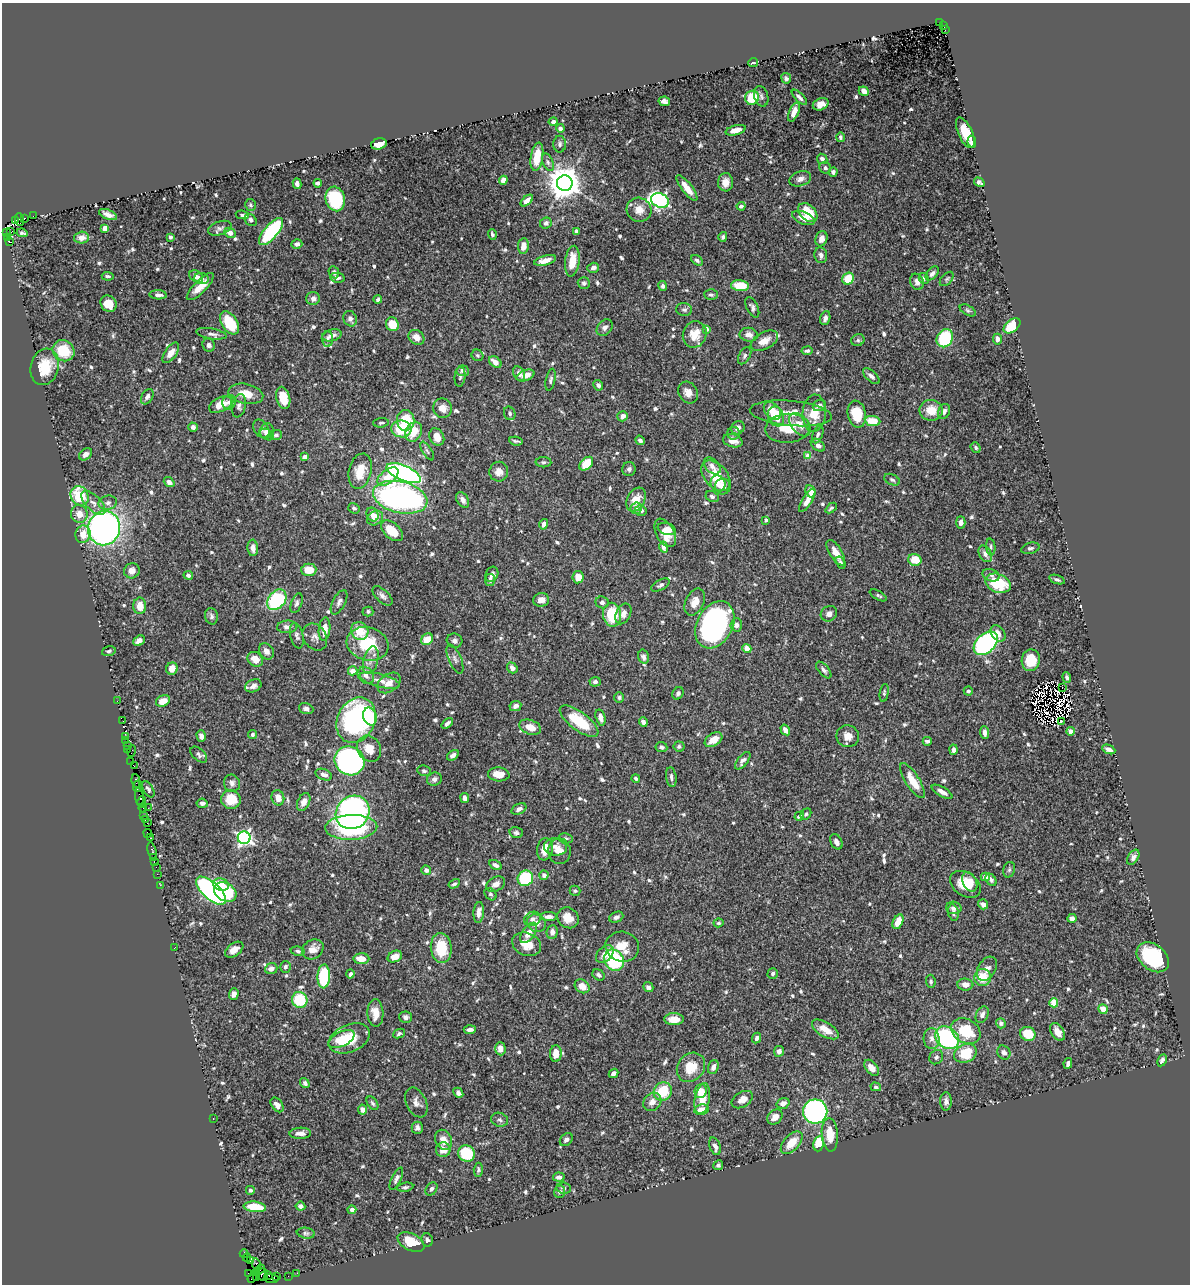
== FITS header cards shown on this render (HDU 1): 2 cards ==
NAXIS1  =                 1188
NAXIS2  =                 1282

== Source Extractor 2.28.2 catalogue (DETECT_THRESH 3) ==
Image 1188 x 1282 px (HDU 1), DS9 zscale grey, 1 PNG px = 1 image px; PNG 1192 x 1286 px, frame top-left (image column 1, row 1282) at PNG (2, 3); each listed source drawn as its Kron ellipse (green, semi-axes under 4 px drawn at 4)
Background 0.961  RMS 0.02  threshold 0.059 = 3 sigma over >= 5 px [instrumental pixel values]
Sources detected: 776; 8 with non-positive FLUX_AUTO (blend fragments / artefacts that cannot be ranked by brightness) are neither listed nor drawn; of the other 768, the 500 brightest by FLUX_AUTO listed and drawn (268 fainter detections omitted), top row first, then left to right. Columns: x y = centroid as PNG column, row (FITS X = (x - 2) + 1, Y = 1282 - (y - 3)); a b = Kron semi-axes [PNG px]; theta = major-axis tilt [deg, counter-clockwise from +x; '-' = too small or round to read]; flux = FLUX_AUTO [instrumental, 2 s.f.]
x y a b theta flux
940 22 3 2 - 140
943 26 3 3 - 220
945 29 4 3 - 110
753 63 5 3 - 2.8
786 78 5 5 - 3.2
864 91 5 4 - 8.8
761 96 10 7 -74 4.4
799 97 10 4 -45 4.6
752 98 7 7 - 44
664 101 6 4 -12 4.4
821 104 8 5 22 10
794 112 10 5 67 13
553 122 4 4 - 4.8
560 128 4 4 - 5.5
736 130 10 5 15 14
965 133 16 7 -65 28
840 137 5 4 - 3.6
972 142 6 3 -83 4.1
379 144 8 5 16 16
560 144 8 6 -90 3.7
537 157 14 6 81 24
822 159 5 5 - 6
548 162 9 5 -66 3.4
825 168 6 5 - 3.1
833 172 4 4 - 3.6
800 179 11 7 17 7.1
503 180 4 4 - 7.2
726 182 9 7 89 11
979 182 5 4 - 3.5
318 183 4 3 - 3.4
565 183 8 7 - 2700
297 184 5 4 - 5.9
687 188 16 5 -52 18
335 199 12 9 -76 100
660 200 9 7 -23 330
527 201 7 4 43 9.5
250 205 6 5 - 2.7
741 206 4 4 - 4.5
639 210 12 12 - 14
808 213 11 7 -45 40
108 215 9 4 -22 7.9
242 215 6 3 -9 3.7
33 216 2 2 - 28
24 218 3 3 - 95
804 218 12 6 -22 14
20 219 6 4 -88 210
251 220 7 5 -46 5.2
16 221 4 4 - 160
546 223 6 5 - 5.4
105 228 4 4 - 19
220 228 12 6 19 4.5
576 231 4 3 - 3.1
11 232 3 2 - 28
271 232 17 6 50 140
7 233 3 2 - 7.8
22 233 6 3 -8 2.7
230 233 6 5 - 9.2
492 234 5 4 - 3.4
170 237 3 3 - 3
723 237 5 4 - 3.1
8 238 3 2 - 14
81 238 7 6 - 8.7
821 239 8 6 71 8.8
9 242 3 3 - 290
297 244 5 5 - 4.8
523 246 8 5 82 12
821 255 8 6 -80 5.5
545 260 11 4 16 12
697 260 6 4 -28 2.8
572 261 15 7 83 26
593 268 6 5 - 5.7
334 272 6 5 - 3.9
932 273 8 5 46 4.7
108 276 6 4 -7 2.8
196 277 7 5 -37 5.8
337 278 7 5 -10 4
924 278 6 5 - 3
202 279 7 5 -6 3.5
848 279 6 5 - 31
947 279 8 5 47 2.7
917 282 8 6 -67 6.4
584 283 6 6 - 3.4
663 286 5 4 - 3.7
740 286 9 5 -6 33
200 287 18 6 45 18
711 294 6 5 - 2.8
158 295 8 4 -4 5.6
313 298 6 6 - 6.6
378 300 4 3 - 3.3
109 304 9 7 -52 21
752 307 11 5 -64 4.4
684 310 8 6 -2 3.6
968 310 9 5 -29 2.7
825 318 7 5 72 6.4
350 319 8 6 -67 5.7
230 323 13 7 -55 50
392 324 7 6 - 28
1012 326 10 6 40 58
605 327 9 7 48 5.2
706 329 4 4 - 8.1
211 334 15 5 -9 5.2
695 334 13 11 67 23
332 335 10 5 14 8.1
749 335 9 7 -10 7.4
416 337 8 7 - 11
945 338 9 7 60 80
327 339 8 5 -84 4.1
997 339 5 4 - 7
858 340 7 5 25 2.8
764 341 15 8 29 13
209 345 7 6 - 4.6
63 351 11 10 - 43
807 351 5 4 - 3.3
171 353 12 6 54 11
477 355 6 5 - 3.1
745 356 9 5 59 3.5
495 362 7 5 -39 11
45 367 18 14 75 39
463 371 6 5 - 5.2
519 374 7 5 -59 6.5
526 375 9 5 20 11
871 376 10 5 -42 4.9
460 377 10 5 85 3.2
550 380 11 4 78 3.5
598 385 5 4 - 5.2
688 392 11 9 -60 10
246 394 18 10 -12 21
147 397 8 5 59 4.2
283 398 11 6 -75 31
229 402 7 6 - 4.6
220 405 12 7 26 20
239 406 12 7 77 4.8
819 406 7 5 24 7.1
442 408 10 9 - 12
931 410 11 10 - 25
772 411 10 7 -47 24
944 411 7 6 - 5.5
510 413 7 5 -66 3.6
791 413 41 12 -5 33
814 413 19 11 86 27
857 414 13 9 -79 40
623 416 5 5 - 6
776 416 10 8 -67 21
406 420 10 9 - 40
873 421 8 5 -7 33
381 423 8 5 5 3.1
800 425 13 8 -50 14
193 427 5 4 - 4.9
738 428 7 6 - 5.9
788 428 22 14 5 36
261 429 10 7 -55 4.8
401 429 10 8 -9 44
267 431 8 6 56 6.8
414 432 10 8 66 26
734 433 6 6 - 3.4
267 434 7 5 -32 5
276 435 6 5 - 3.4
818 435 9 5 69 3.8
437 437 9 7 -63 14
640 440 5 4 - 4.1
516 441 7 2 -10 2.8
733 441 10 6 -14 11
818 445 8 5 -37 6.1
976 448 6 4 -50 2.7
427 451 10 4 -58 3.5
86 454 7 5 40 6.1
808 456 4 4 - 20
305 457 4 4 - 12
543 462 8 5 -1 3.1
586 464 8 5 47 34
712 466 10 6 -46 6.4
629 469 7 6 - 3.7
360 471 18 11 77 28
499 472 10 9 - 11
404 473 18 7 -24 350
716 476 18 11 -48 38
388 477 12 6 37 26
892 480 8 5 -26 2.8
169 482 6 4 -37 7.7
718 483 8 7 - 7.4
723 486 8 8 - 7.5
810 491 6 5 - 15
80 496 10 8 -57 57
400 497 27 15 -13 410
712 497 7 5 -26 3.3
463 500 8 5 -60 6
636 500 12 8 61 19
807 500 13 5 59 14
93 503 15 7 -44 9.6
108 503 9 7 13 5.7
354 508 6 5 - 3.2
636 508 6 5 - 5.7
831 508 6 4 42 2.6
641 510 6 5 - 6.6
79 514 9 8 - 15
372 515 7 5 -65 7.8
375 518 8 6 38 15
766 520 3 3 - 3.5
961 522 6 4 -87 4.7
544 524 5 4 - 7.8
104 528 17 16 - 580
667 529 9 5 -18 12
392 531 13 7 -42 34
665 533 15 9 -61 22
83 534 9 7 77 15
664 547 6 4 -74 15
991 547 8 4 -84 2.8
253 548 8 5 -87 8
1030 548 9 5 15 3.3
836 553 14 6 -58 16
985 554 9 6 -60 6.5
915 560 6 6 - 27
841 562 6 4 -56 3.4
309 570 7 6 - 28
132 571 8 7 - 9.1
492 574 8 6 65 5.4
188 575 5 4 - 4.3
991 575 9 6 -20 4.5
578 577 6 5 - 16
490 580 6 5 - 4.6
1057 580 8 4 -18 3.1
998 583 13 9 -21 59
660 585 10 5 29 3.6
878 595 9 4 -29 2.7
382 596 12 6 -44 6
277 600 11 8 52 110
541 600 8 6 4 11
339 602 13 6 62 5.7
602 602 6 6 - 3.9
695 602 14 9 64 15
297 603 10 5 69 4
140 606 8 6 89 16
368 611 5 5 - 2.9
623 614 11 7 64 9.9
829 614 8 7 - 6.4
612 615 12 9 -80 51
211 616 8 6 -78 4
715 625 25 17 62 300
736 625 7 6 - 5.4
287 627 10 6 4 6.5
325 629 12 5 84 17
360 631 9 8 - 28
998 633 9 6 -52 8.9
297 636 13 6 -76 5
315 637 14 11 -56 8.9
427 639 6 5 - 19
139 641 6 4 38 7.3
455 641 8 7 - 4.5
986 643 14 9 44 260
367 644 21 16 -15 62
747 648 5 4 - 16
109 651 7 5 16 2.7
266 651 9 7 -56 7
643 657 7 5 -75 4.1
255 659 8 7 - 16
455 659 15 6 -67 5.6
371 660 14 7 75 9.4
1031 660 11 9 78 32
512 668 6 5 - 6.8
172 669 6 5 - 15
824 670 10 5 -49 4.5
353 671 5 4 - 12
366 675 9 7 -50 7
1067 677 5 4 - 3.3
380 680 21 6 -15 12
595 682 5 5 - 4.2
389 683 13 8 36 13
253 686 8 6 25 6.3
1062 687 3 2 - 3.7
968 691 4 4 - 2.8
678 693 6 5 - 4
884 693 9 4 82 2.8
619 698 5 5 - 2.8
117 701 2 2 - 10
163 701 7 5 22 14
515 706 6 5 - 5.6
306 709 7 5 -19 4.3
370 717 9 6 -75 38
600 717 8 4 -73 7.3
356 720 23 18 64 290
123 721 3 2 - 17
579 721 23 9 -37 55
1061 721 3 3 - 3.5
643 722 5 4 - 5.7
447 723 6 3 40 4.1
530 727 11 7 -19 18
785 730 6 4 -57 8.4
1071 731 4 4 - 10
985 732 6 4 -83 6
252 734 4 4 - 3.3
201 736 6 4 -73 5.3
848 736 11 11 - 13
126 737 4 3 - 70
714 740 10 6 33 15
126 741 3 2 - 28
927 741 4 3 - 3.9
127 746 3 3 - 32
679 746 5 5 - 3.4
661 747 6 5 - 4
128 749 2 2 - 32
369 749 13 11 -59 19
1109 749 7 4 -24 7.5
953 750 5 4 - 5.8
132 751 6 2 73 38
199 755 10 6 -42 3.9
453 755 6 4 36 5.8
350 761 15 14 - 350
743 761 10 5 52 5.5
131 762 3 2 - 49
134 766 3 2 - 12
424 771 7 5 -11 3.3
499 774 11 7 -4 18
324 775 9 5 -21 8.4
671 777 10 5 -82 4.9
636 778 4 3 - 2.7
434 779 7 6 - 5.3
136 781 7 3 -83 120
912 781 20 6 -57 28
232 783 9 8 - 5.2
138 786 6 2 67 56
148 789 9 5 -61 3.2
942 792 11 4 -30 7.1
140 798 10 3 -81 240
278 798 8 6 -75 14
465 798 5 4 - 5.5
231 799 10 9 - 32
142 802 6 3 74 210
304 802 9 6 65 9
202 803 5 4 - 4.9
143 808 4 3 - 70
148 808 2 2 - 11
519 809 8 5 27 5
353 812 18 16 42 370
806 814 6 5 - 3.1
144 815 3 2 - 61
799 816 5 3 - 3.6
146 819 3 2 - 41
147 823 2 2 - 14
351 827 26 12 2 160
148 833 4 2 - 20
516 833 7 5 -15 2.7
151 838 3 2 - 27
244 838 6 6 - 380
566 838 7 5 -10 3
836 842 8 5 -63 5.5
555 847 11 8 -9 9.2
545 849 11 8 81 15
152 851 9 3 -76 160
559 851 13 11 -89 13
153 857 3 3 - 60
1133 857 8 5 59 5.9
154 861 3 2 - 64
496 865 7 4 -30 5.4
156 867 2 2 - 14
426 870 5 4 - 4.6
1009 870 8 6 74 2.8
157 874 2 2 - 29
544 875 4 4 - 4.5
985 877 4 4 - 9.1
525 878 8 7 - 81
991 880 7 5 -53 3.4
970 882 10 7 -62 13
454 884 6 4 30 2.8
496 884 10 7 30 7.8
965 884 17 11 -35 31
160 885 2 2 - 21
221 885 8 6 -20 24
211 891 18 8 -42 430
575 891 5 5 - 2.7
225 892 12 9 -32 69
490 894 7 5 -47 2.8
983 904 5 5 - 7.2
954 908 8 6 -3 5.1
479 912 10 5 86 6.8
953 913 8 5 -79 5.1
548 917 8 4 0 6.1
616 917 7 5 24 3.7
568 918 11 10 - 16
1072 918 4 4 - 4.5
532 919 9 7 24 5.9
898 922 8 5 65 20
536 923 10 8 -26 9.6
718 923 5 4 - 2.9
552 932 7 5 83 7
528 933 11 6 54 13
527 944 15 11 -22 18
622 947 17 15 -14 25
174 948 2 2 - 12
441 948 15 10 -84 45
313 949 11 9 36 13
234 950 10 6 36 9.8
298 951 7 4 -9 2.8
605 954 10 7 45 10
395 957 7 5 26 16
1153 957 18 12 -39 110
361 959 8 5 -2 16
614 960 11 9 -58 120
285 967 6 5 - 4.4
271 969 6 5 - 7.1
987 969 13 8 58 7.4
773 973 5 5 - 3.2
350 974 4 3 - 2.9
599 975 7 5 -33 3.5
324 976 12 6 87 89
983 977 8 8 - 29
931 981 7 4 -85 2.8
965 984 8 6 -5 9.9
582 986 8 6 -38 15
648 987 5 5 - 3.7
234 994 6 5 - 7.3
300 1000 8 7 - 71
1054 1003 4 4 - 42
1103 1009 5 4 - 17
375 1013 14 8 -87 15
982 1015 9 6 65 6.9
405 1017 6 5 - 4.5
674 1019 10 6 0 17
1001 1023 5 4 - 3.6
825 1029 15 7 -31 18
470 1030 6 4 3 5.4
966 1031 15 12 -32 50
1058 1032 10 6 -56 10
399 1033 6 4 25 2.6
1028 1034 8 7 - 35
349 1038 21 13 23 44
756 1038 5 4 - 3.4
947 1038 13 10 -40 180
341 1039 14 7 27 15
932 1039 10 8 -85 7.5
500 1049 7 5 -87 10
779 1051 5 5 - 6.6
556 1053 8 6 88 15
965 1053 12 9 24 44
1004 1053 7 6 - 5.3
936 1057 7 6 - 3.8
1162 1060 6 3 62 3.4
1068 1063 5 4 - 5.6
691 1067 15 13 51 30
713 1067 7 5 70 6.5
871 1068 9 5 -51 14
613 1073 5 4 - 7.2
305 1083 5 4 - 3.9
876 1087 5 4 - 2.8
701 1091 7 6 - 16
663 1092 9 8 - 43
458 1093 5 4 - 4.5
702 1099 15 7 80 22
742 1100 11 7 32 9.8
946 1101 9 6 -89 5.8
416 1102 16 10 -65 8.3
652 1102 10 8 43 8.6
372 1103 7 5 -56 3
783 1103 6 5 - 8.1
277 1105 8 5 -51 8.9
363 1110 5 4 - 7.5
701 1110 7 5 10 13
815 1111 12 12 - 360
775 1117 8 6 43 10
213 1119 2 2 - 8.6
500 1120 8 7 - 3.7
417 1128 6 6 - 4.2
300 1133 11 5 3 7.7
830 1135 17 8 -85 28
444 1140 10 8 -65 13
566 1140 7 5 45 3.9
792 1143 14 7 47 24
819 1144 8 5 80 46
715 1146 9 5 -70 6.7
443 1150 7 7 - 13
467 1153 8 8 - 62
718 1165 5 4 - 3
478 1170 7 4 86 2.7
559 1177 6 4 -6 5.5
396 1179 12 4 64 4
405 1187 8 4 8 2.7
564 1188 7 5 -7 2.9
431 1189 7 5 56 3.8
250 1190 4 4 - 3.2
560 1192 6 5 - 3.3
300 1206 5 4 - 5.6
255 1207 11 5 -6 33
352 1210 4 4 - 6.9
306 1233 9 5 -8 3.1
427 1240 7 5 -77 3.9
411 1242 14 8 -27 33
244 1254 4 2 - 29
247 1257 4 2 - 17
250 1260 3 2 - 20
256 1264 5 2 - 63
261 1269 4 3 - 52
256 1273 4 3 - 47
297 1273 2 2 - 16
248 1274 4 2 - 13
262 1275 6 6 - 140
269 1275 4 3 - 61
288 1276 2 2 - 10
252 1277 6 3 56 14
257 1277 4 3 - 23
277 1277 3 2 - 34
271 1279 7 3 -5 95
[268 fainter detections neither listed nor drawn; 8 non-positive-flux detections neither listed nor drawn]